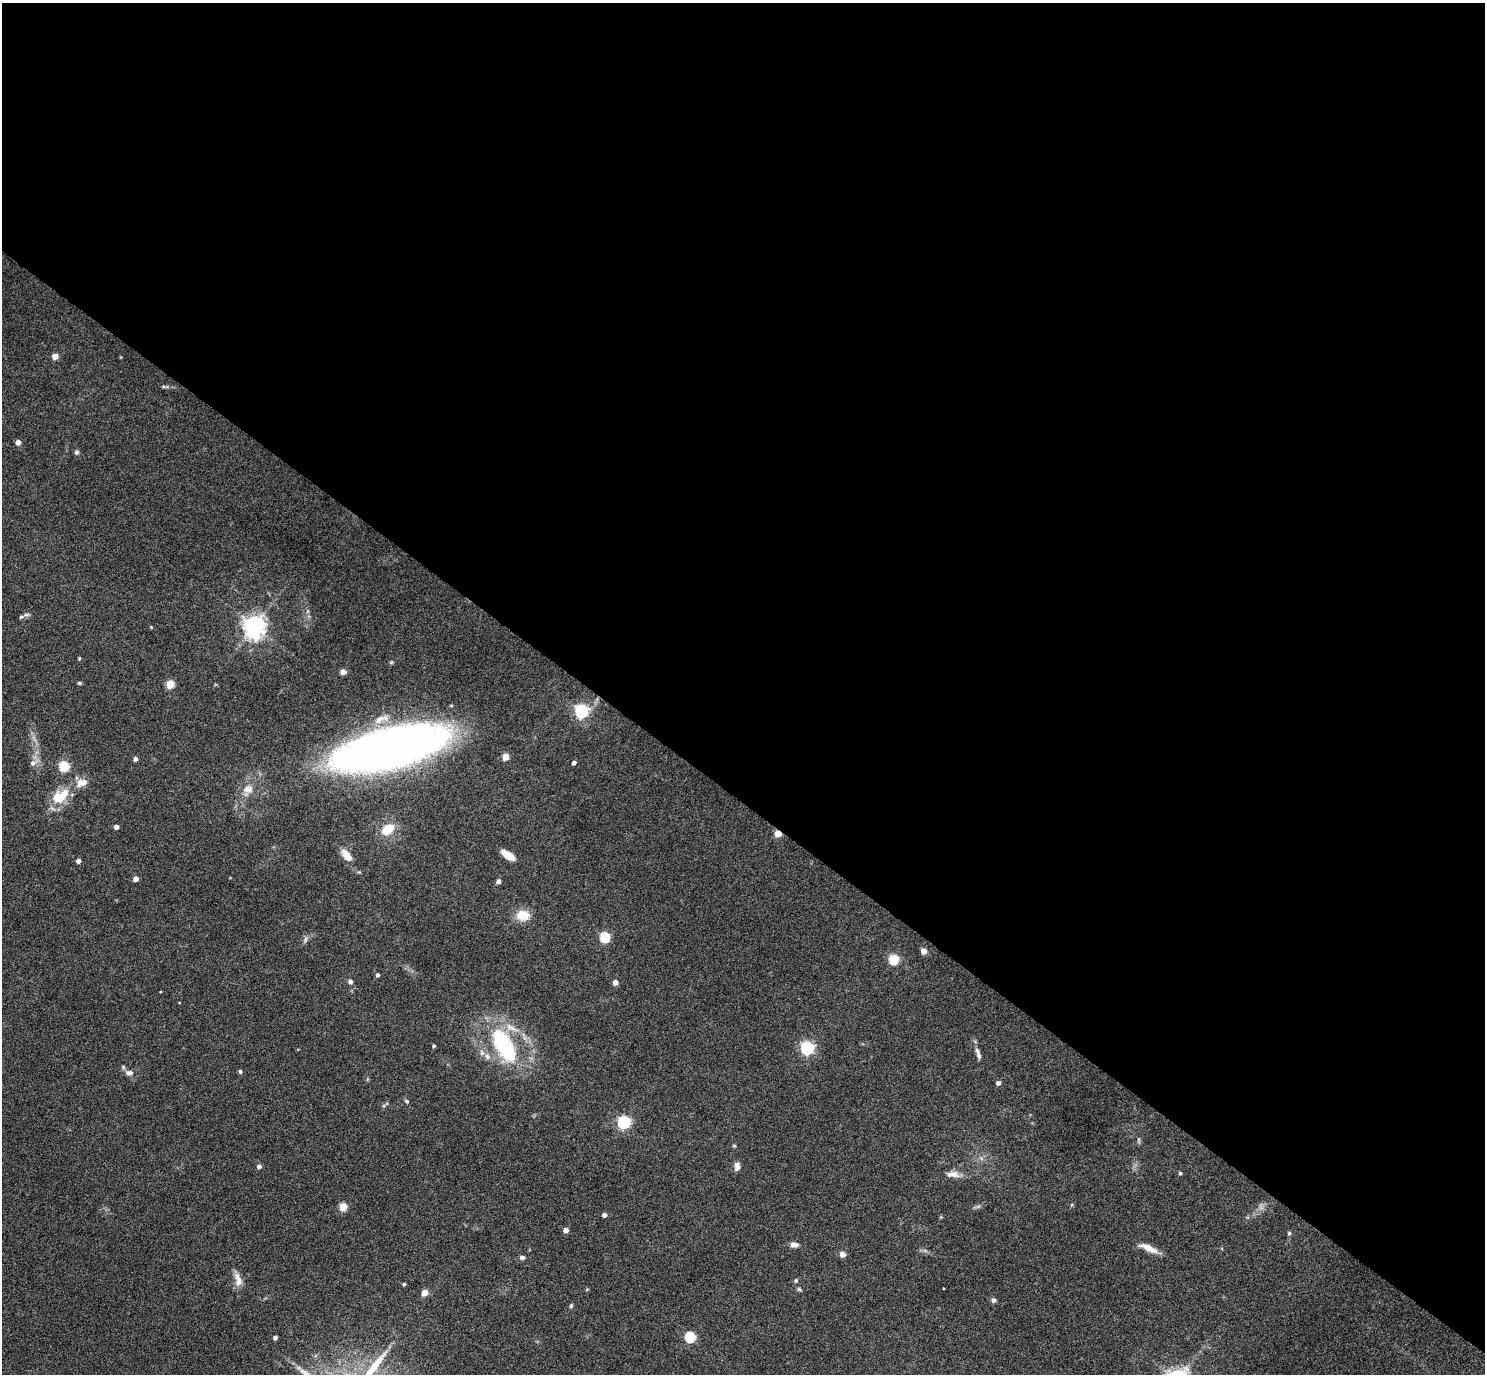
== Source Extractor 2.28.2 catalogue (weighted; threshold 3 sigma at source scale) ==
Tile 3 of 4 x 4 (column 3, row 1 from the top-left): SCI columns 2972-4454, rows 4416-5787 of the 5940 x 5944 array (HDU 1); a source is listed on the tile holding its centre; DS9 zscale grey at full resolution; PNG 1487 x 1376 px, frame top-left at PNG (2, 3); no overlay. Shown black and unused: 58% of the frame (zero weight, under 5 of 9 exposures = <1% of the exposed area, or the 3 px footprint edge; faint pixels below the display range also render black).
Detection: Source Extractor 2.28.2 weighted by HDU 2 'WHT'; one run over the whole footprint, this tile lists its part. Background 0.0429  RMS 0.0039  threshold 0.016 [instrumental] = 3 sigma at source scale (4.09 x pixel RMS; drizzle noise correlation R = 1.36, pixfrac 0.8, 0.05/0.05 arcsec/px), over >= 5 px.
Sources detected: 73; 1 inside a brighter object's white glare — not listed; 2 inside a brighter listed object's ellipse — not listed separately; the other 70 listed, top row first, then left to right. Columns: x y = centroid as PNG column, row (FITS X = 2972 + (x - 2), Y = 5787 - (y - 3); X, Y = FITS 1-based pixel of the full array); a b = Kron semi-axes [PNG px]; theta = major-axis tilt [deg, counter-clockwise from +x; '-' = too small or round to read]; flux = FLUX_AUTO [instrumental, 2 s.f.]
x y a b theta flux
55 356 4 4 - 4.7
18 442 4 4 - 2.7
77 452 5 5 - 0.82
21 617 7 5 17 0.75
254 626 7 7 - 270
151 627 4 3 - 0.31
79 658 4 3 - 0.4
343 672 4 4 - 4
79 683 5 4 - 0.53
170 684 5 5 - 12
581 711 6 6 - 74
379 719 16 9 36 3.8
390 748 70 22 13 520
505 757 5 4 - 6.9
135 759 4 4 - 1.4
33 763 8 7 - 1.5
574 763 4 3 - 1.2
64 766 5 5 - 22
82 783 15 10 15 3.6
248 789 16 11 8 3.6
60 797 18 11 32 11
116 827 4 4 - 1.8
388 829 12 8 32 7.4
778 834 5 4 - 6.9
346 855 14 8 -51 4.1
508 855 14 6 -33 4.7
78 861 4 4 - 1.7
136 879 4 4 - 2.4
498 881 4 4 - 1.5
523 915 13 10 -2 6.8
605 937 5 5 - 26
305 939 9 4 81 0.8
924 951 4 4 - 3.8
893 959 5 5 - 22
378 975 4 3 - 0.89
350 981 5 5 - 1.1
615 982 4 4 - 2.6
504 1044 32 16 -62 38
434 1046 4 3 - 0.58
807 1048 6 5 - 68
979 1055 11 6 -66 1.4
487 1056 9 7 -61 1.6
240 1071 4 4 - 0.74
129 1073 11 7 1 1.6
998 1083 4 4 - 1.6
407 1101 6 4 -40 0.56
624 1122 6 5 - 56
734 1146 5 3 - 0.36
259 1166 4 4 - 1.4
737 1166 10 6 88 1.8
1180 1173 4 4 - 0.63
954 1175 14 10 -11 2.7
343 1207 5 4 - 11
604 1215 4 4 - 1.5
941 1217 5 3 - 0.33
566 1230 4 4 - 2.6
1289 1233 5 4 - 0.57
794 1245 10 6 -5 1.7
1148 1248 23 7 -24 4.2
842 1254 4 4 - 3.4
522 1257 6 5 - 0.95
796 1280 5 4 - 0.66
238 1281 15 9 87 2.6
404 1284 3 3 - 0.57
799 1289 5 5 - 0.58
424 1293 5 4 - 6.5
994 1300 6 6 - 0.85
571 1306 5 4 - 0.54
690 1337 5 5 - 26
275 1338 4 3 - 1.2
Overlapping masked pixels (flux is a lower limit): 1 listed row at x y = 778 834